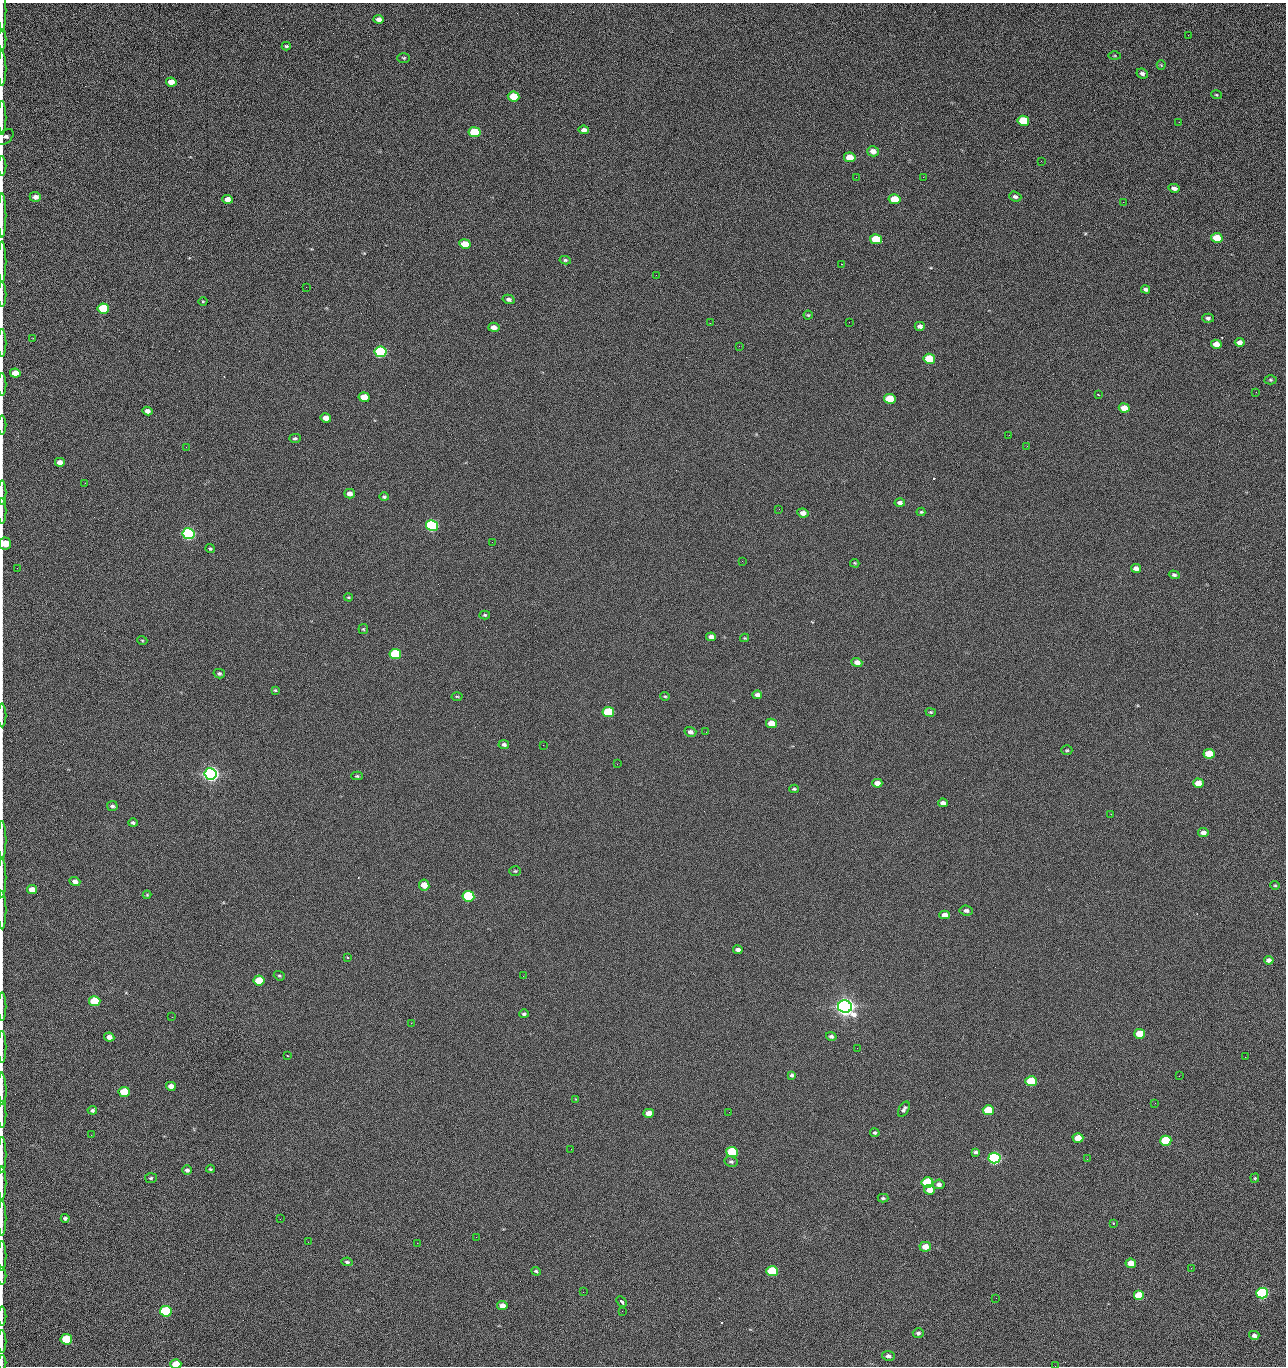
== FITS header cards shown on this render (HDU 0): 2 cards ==
NAXIS1  =                 1284 /fastest changing axis
NAXIS2  =                 1364 /next to fastest changing axis

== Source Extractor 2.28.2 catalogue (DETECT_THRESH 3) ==
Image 1284 x 1364 px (HDU 0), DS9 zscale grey, 1 PNG px = 1 image px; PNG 1288 x 1368 px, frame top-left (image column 1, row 1364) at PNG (2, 3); each listed source drawn as its Kron ellipse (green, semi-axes under 4 px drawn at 4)
Background 122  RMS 14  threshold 43.3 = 3 sigma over >= 5 px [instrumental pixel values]
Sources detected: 224; all 224 listed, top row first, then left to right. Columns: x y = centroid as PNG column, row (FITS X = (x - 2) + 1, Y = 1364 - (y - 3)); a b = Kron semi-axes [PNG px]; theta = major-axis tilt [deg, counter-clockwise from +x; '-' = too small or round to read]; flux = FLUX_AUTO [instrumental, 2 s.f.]
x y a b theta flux
2 10 21 2 90 2.5e+03
379 19 5 4 - 4.9e+03
1188 35 2 2 - 1.2e+03
2 39 10 2 90 2.2e+03
286 46 4 3 - 1.2e+03
1115 56 6 3 0 8.4e+02
404 58 6 5 - 1.5e+03
1161 65 4 4 - 9.9e+02
2 68 17 2 90 3.1e+03
1142 74 6 5 - 2.9e+03
171 82 5 4 - 8.6e+03
1216 95 5 3 - 9.4e+02
513 96 6 5 - 2.3e+04
2 118 17 2 90 3.1e+03
1023 121 6 5 - 4.3e+04
1179 122 2 2 - 1.2e+03
584 130 5 4 - 3.4e+03
475 132 6 5 - 5.3e+04
5 137 10 6 42 3.4e+03
873 151 6 5 - 6.5e+03
850 157 6 4 -11 1.6e+04
1041 161 2 2 - 1.9e+03
2 166 10 2 90 1.7e+03
856 177 2 2 - 2.3e+03
923 177 2 2 - 1.8e+04
1174 188 5 4 - 3.9e+03
35 197 6 5 - 5.1e+03
1015 197 6 4 -21 2.8e+03
227 199 5 4 - 5.8e+03
895 199 6 5 - 2.8e+04
1123 202 3 2 - 8.7e+02
2 215 22 2 90 4.1e+03
1217 238 6 5 - 2.4e+04
876 239 6 5 - 4.1e+04
465 244 6 4 -10 2.0e+04
565 260 6 4 -9 1.6e+03
2 262 20 2 90 4.0e+03
841 264 2 2 - 2.6e+04
656 275 2 2 - 1.6e+03
306 287 3 2 - 6.9e+02
1146 289 4 4 - 2.6e+03
2 295 12 2 90 2.2e+03
509 299 6 4 -14 3.1e+03
203 301 4 3 - 9.0e+02
103 308 6 5 - 5.2e+04
808 315 4 4 - 1.2e+03
1208 318 5 4 - 2.3e+03
849 322 2 2 - 4.7e+02
710 323 2 2 - 3.4e+03
920 326 5 4 - 3.8e+03
494 327 5 4 - 5.2e+03
33 338 3 2 - 9.2e+02
1240 342 5 4 - 4.3e+03
2 343 14 2 90 2.2e+03
1216 344 5 4 - 9.7e+03
739 346 2 2 - 5.3e+02
381 352 6 5 - 1.6e+05
929 359 6 5 - 3.9e+04
15 373 5 4 - 1.1e+04
1270 380 6 4 -1 1.4e+03
2 384 11 2 90 1.9e+03
1256 392 2 2 - 1.4e+03
1098 395 3 2 - 7.7e+02
364 397 5 4 - 2.0e+04
890 399 6 5 - 3.3e+04
1124 408 5 4 - 9.8e+03
147 411 5 4 - 4.9e+03
326 418 5 4 - 9.4e+03
2 425 9 2 90 1.6e+03
1009 435 2 2 - 3.3e+03
295 438 6 4 1 1.6e+03
1027 446 2 2 - 5.9e+02
186 447 2 2 - 3.1e+03
60 462 5 4 - 5.8e+03
85 483 3 2 - 1.1e+03
2 493 12 2 90 2.0e+03
349 494 5 4 - 5.1e+03
384 497 5 4 - 1.7e+03
900 503 5 4 - 3.3e+03
779 509 2 2 - 5.1e+02
2 511 13 2 90 2.0e+03
921 512 4 4 - 1.2e+03
803 513 5 4 - 5.2e+03
432 525 6 5 - 2.0e+05
189 534 6 5 - 3.2e+05
492 542 2 2 - 2.7e+03
5 544 6 6 - 2.0e+04
210 549 4 3 - 1.3e+03
742 561 3 2 - 8.0e+02
855 563 4 3 - 1.0e+03
17 568 2 2 - 4.1e+02
1136 568 5 4 - 5.2e+03
1174 575 5 4 - 2.3e+03
349 597 4 3 - 1.0e+03
485 615 5 4 - 1.4e+03
363 629 5 5 - 1.2e+03
711 637 5 4 - 5.1e+03
745 638 4 4 - 9.7e+02
142 640 5 3 - 9.8e+02
395 654 6 5 - 9.0e+04
857 662 5 4 - 7.2e+03
219 674 5 4 - 2.1e+03
275 690 4 4 - 1.2e+03
757 695 5 4 - 4.1e+03
457 696 5 3 - 1.0e+03
665 696 5 4 - 1.2e+03
608 712 6 5 - 5.9e+04
931 712 5 4 - 1.2e+03
2 715 12 2 90 1.8e+03
771 723 5 4 - 1.4e+04
690 732 6 4 -16 3.7e+03
706 732 2 2 - 7.2e+02
504 744 5 4 - 2.5e+03
543 745 2 2 - 3.1e+03
1067 750 5 4 - 1.3e+03
1209 754 5 5 - 2.6e+04
617 764 2 2 - 2.7e+03
211 774 6 5 - 7.2e+05
357 776 5 4 - 1.3e+03
877 783 5 4 - 5.8e+03
1198 783 5 4 - 1.3e+04
794 789 4 3 - 1.3e+03
943 803 5 4 - 3.9e+03
112 806 5 5 - 2.3e+03
1111 814 2 2 - 5.9e+02
133 823 4 3 - 2.1e+03
1203 833 5 4 - 5.8e+03
2 840 19 2 90 3.3e+03
515 871 6 5 - 1.3e+03
2 878 20 2 90 3.1e+03
75 881 5 4 - 5.5e+03
424 885 5 5 - 1.3e+04
1275 885 5 4 - 1.2e+03
32 889 5 4 - 9.7e+03
147 895 4 4 - 9.6e+02
468 896 6 5 - 1.2e+05
2 910 19 2 90 3.3e+03
966 911 6 5 - 2.9e+03
945 915 5 4 - 9.2e+03
738 950 5 4 - 3.3e+03
348 957 3 2 - 1.3e+03
1269 960 5 4 - 4.0e+03
279 976 6 4 -20 1.4e+03
523 976 2 2 - 2.1e+03
259 980 5 5 - 3.2e+04
95 1001 5 5 - 5.3e+04
2 1006 14 2 90 2.4e+03
845 1007 7 6 - 1.1e+06
524 1014 5 4 - 1.9e+03
172 1017 2 2 - 3.9e+02
411 1023 2 2 - 5.5e+03
1140 1034 5 5 - 2.9e+04
831 1036 5 4 - 2.1e+03
109 1037 5 4 - 6.2e+03
2 1047 16 2 90 2.5e+03
857 1048 2 2 - 1.3e+03
288 1056 3 2 - 7.3e+02
1245 1057 2 2 - 1.9e+03
792 1075 4 3 - 2.2e+03
1179 1076 3 2 - 2.7e+03
1031 1081 5 5 - 4.7e+04
171 1086 5 4 - 6.8e+03
2 1089 16 2 -87 2.8e+03
124 1092 5 5 - 3.1e+04
576 1099 4 4 - 8.3e+02
1155 1103 2 2 - 9.1e+02
904 1109 8 5 61 2.7e+03
92 1110 4 4 - 1.9e+03
988 1110 5 5 - 4.3e+04
729 1112 3 2 - 7.3e+02
649 1113 5 4 - 8.8e+03
2 1114 13 2 90 2.1e+03
875 1133 5 4 - 1.6e+03
91 1135 2 2 - 2.5e+03
1078 1138 5 4 - 1.7e+04
1166 1141 5 5 - 5.7e+04
571 1149 2 2 - 8.6e+02
732 1152 6 5 - 7.8e+04
975 1152 4 4 - 2.0e+03
2 1155 18 2 90 3.1e+03
994 1158 6 5 - 2.7e+05
1087 1159 3 2 - 1.5e+03
731 1161 7 5 -10 2.1e+03
210 1169 4 3 - 1.0e+03
187 1170 5 4 - 2.6e+03
151 1178 6 5 - 1.5e+03
1255 1178 5 4 - 1.1e+03
927 1182 6 5 - 8.4e+04
2 1183 17 2 90 3.1e+03
939 1184 6 5 - 3.5e+03
930 1190 5 5 - 9.5e+03
883 1198 5 4 - 1.4e+03
2 1218 18 2 90 3.1e+03
65 1218 4 3 - 2.1e+03
280 1219 2 2 - 2.1e+03
1113 1223 3 3 - 1.0e+03
476 1237 2 2 - 7.0e+03
308 1242 2 2 - 1.8e+03
417 1243 2 2 - 5.4e+03
925 1247 6 5 - 9.3e+03
2 1256 15 2 90 2.7e+03
347 1262 6 4 -10 1.7e+03
1131 1263 5 4 - 1.3e+04
1191 1268 2 2 - 4.2e+02
536 1271 5 3 - 1.7e+03
772 1271 6 5 - 8.0e+04
2 1276 8 2 90 1.1e+03
583 1292 2 2 - 4.9e+02
1262 1293 6 5 - 1.9e+05
1139 1296 5 5 - 4.5e+04
996 1298 2 2 - 2.6e+03
621 1301 5 3 - 2.7e+03
502 1306 5 4 - 7.5e+03
166 1311 6 5 - 1.0e+05
622 1311 3 2 - 8.2e+02
2 1316 9 2 90 1.6e+03
918 1333 5 4 - 2.1e+03
1254 1335 5 4 - 3.3e+03
66 1339 6 5 - 5.4e+04
2 1341 11 2 90 2.0e+03
888 1356 6 5 - 3.4e+03
2 1362 7 2 90 8.6e+02
176 1364 5 4 - 1.8e+04
1055 1366 2 2 - 2.0e+03
At the frame edge (FLAGS 8, measured only in part): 34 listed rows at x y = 2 10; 2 39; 2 68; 2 118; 5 137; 2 166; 2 215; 2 262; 2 295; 2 343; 2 384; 2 425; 2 493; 2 511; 5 544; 17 568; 2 715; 2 840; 2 878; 2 910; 2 1006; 2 1047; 2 1089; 2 1114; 2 1155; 2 1183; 2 1218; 2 1256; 2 1276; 2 1316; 2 1341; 2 1362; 176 1364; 1055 1366

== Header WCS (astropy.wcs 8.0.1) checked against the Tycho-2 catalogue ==
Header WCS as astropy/WCSLIB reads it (CRVAL/CRPIX/CD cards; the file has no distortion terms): RA---TAN/DEC--TAN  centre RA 15:41:40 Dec +51:59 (235.42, +51.98 deg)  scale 1.26 arcsec/px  FOV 26.9' x 28.5'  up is +92 deg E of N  parity flipped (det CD > 0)
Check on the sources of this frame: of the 60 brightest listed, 11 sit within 2.0 arcsec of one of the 12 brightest Tycho-2 stars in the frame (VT <= 12.29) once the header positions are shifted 0.35 arcsec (0.34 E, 0.07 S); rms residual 0.75 arcsec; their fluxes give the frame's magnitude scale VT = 24.55 - 2.5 log10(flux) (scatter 0.17 mag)
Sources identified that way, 11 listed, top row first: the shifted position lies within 2.0 arcsec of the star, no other Tycho-2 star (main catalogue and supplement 1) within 4.0 arcsec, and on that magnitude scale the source's flux lands within +1.5 / -3 mag of the star's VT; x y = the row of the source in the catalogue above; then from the Tycho-2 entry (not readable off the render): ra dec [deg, ICRS J2000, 3 dp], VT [Tycho-2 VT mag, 2 dp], TYC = Tycho-2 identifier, HIP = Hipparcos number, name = IAU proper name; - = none
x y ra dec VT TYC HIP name
381 352 235.614 +52.064 11.61 3489-1132-1 - -
432 525 235.514 +52.049 11.19 3489-1407-1 - -
189 534 235.515 +52.133 11.12 3489-1380-1 - -
211 774 235.378 +52.130 9.31 3489-1322-1 76850 -
468 896 235.303 +52.042 11.52 3489-958-1 - -
845 1007 235.232 +51.912 9.59 3489-824-1 - -
994 1158 235.143 +51.862 10.97 3489-1016-1 - -
927 1182 235.131 +51.886 12.29 3489-908-1 - -
772 1271 235.084 +51.941 11.45 3489-1346-1 - -
1262 1293 235.062 +51.771 11.53 3489-1453-1 - -
166 1311 235.075 +52.152 11.74 3489-912-1 - -